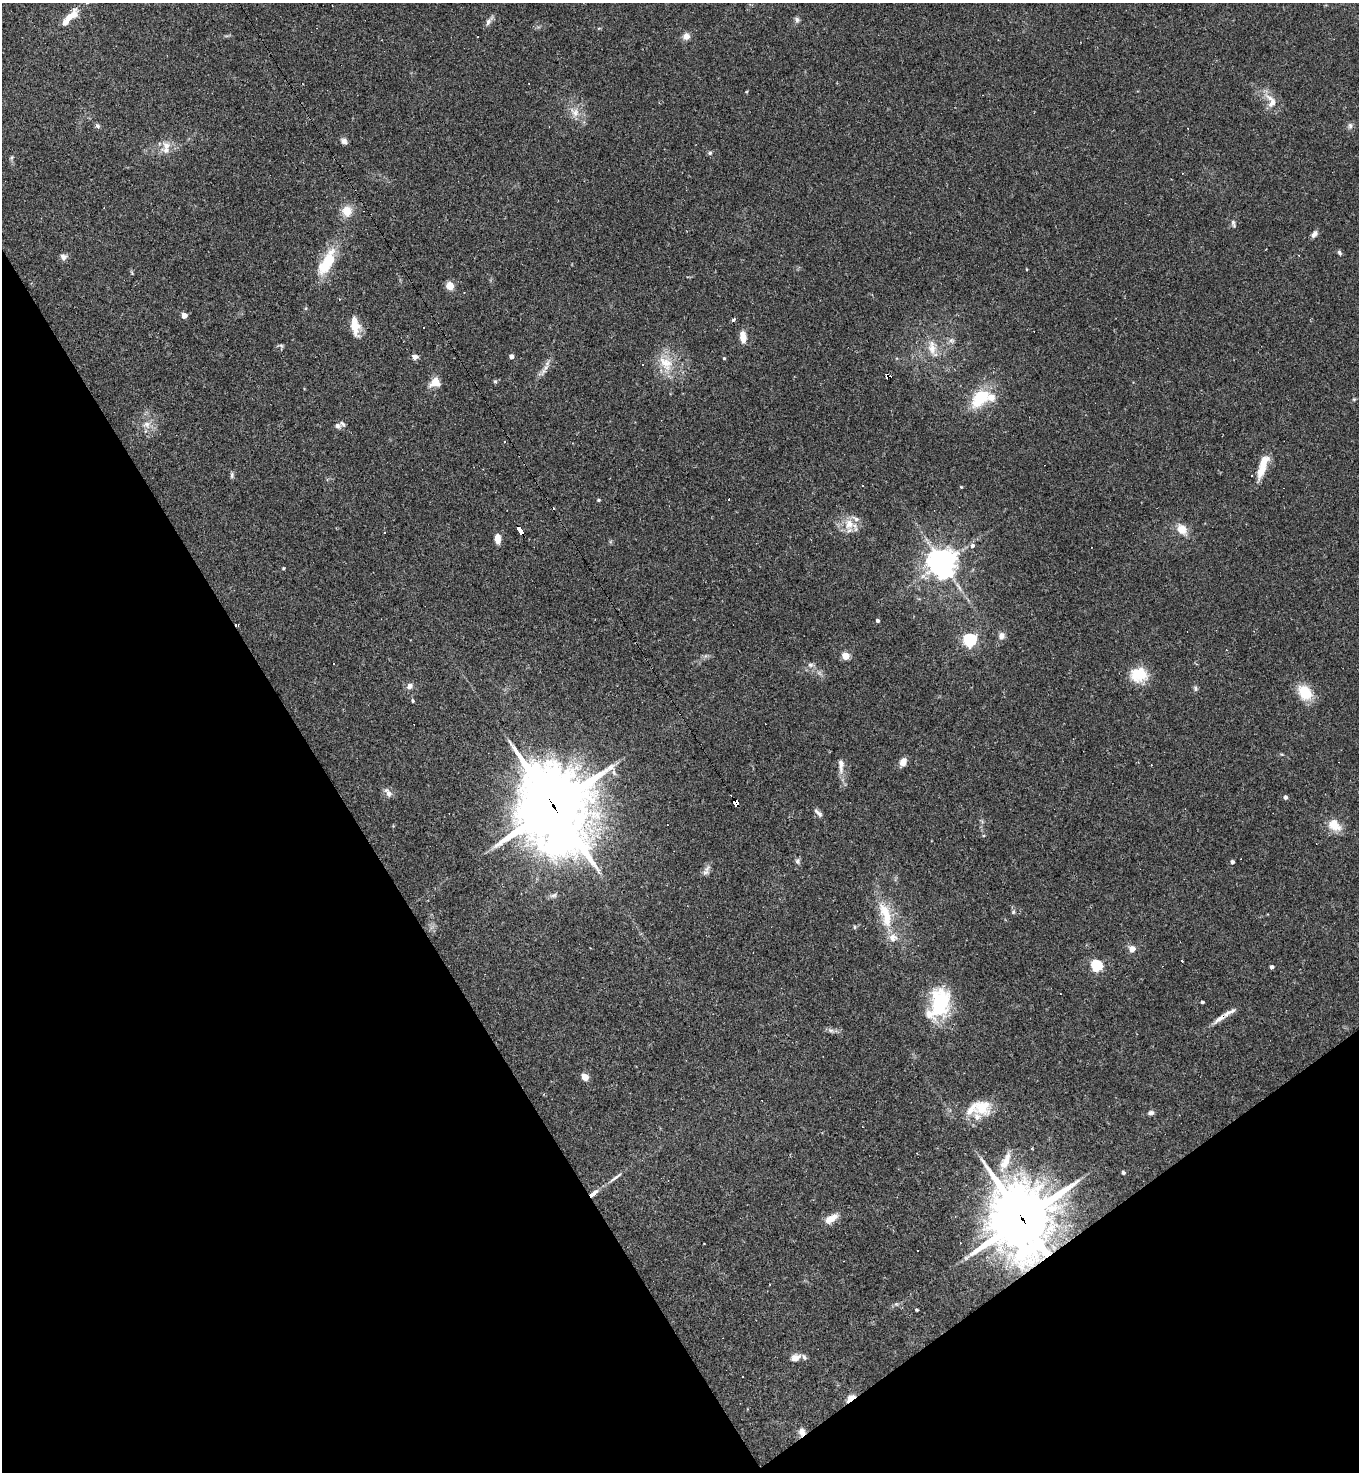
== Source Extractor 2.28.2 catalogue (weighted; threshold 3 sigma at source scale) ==
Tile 14 of 4 x 4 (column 2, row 4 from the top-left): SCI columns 1650-3006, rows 1-1470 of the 5875 x 5880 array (HDU 1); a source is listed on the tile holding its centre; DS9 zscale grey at full resolution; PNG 1361 x 1474 px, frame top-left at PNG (2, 3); no overlay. Shown black and unused: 30% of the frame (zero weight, under 2 of 3 exposures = <1% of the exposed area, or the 3 px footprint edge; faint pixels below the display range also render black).
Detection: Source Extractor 2.28.2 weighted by HDU 2 'WHT'; one run over the whole footprint, this tile lists its part. Background 0.0409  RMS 0.0046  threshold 0.0207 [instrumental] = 3 sigma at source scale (4.5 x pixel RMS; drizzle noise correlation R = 1.50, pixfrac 1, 0.05/0.05 arcsec/px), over >= 5 px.
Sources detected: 127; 1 inside a brighter object's white glare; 14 cosmic-ray / hot-pixel residue — not listed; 13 inside a brighter listed object's ellipse — not listed separately; the other 99 listed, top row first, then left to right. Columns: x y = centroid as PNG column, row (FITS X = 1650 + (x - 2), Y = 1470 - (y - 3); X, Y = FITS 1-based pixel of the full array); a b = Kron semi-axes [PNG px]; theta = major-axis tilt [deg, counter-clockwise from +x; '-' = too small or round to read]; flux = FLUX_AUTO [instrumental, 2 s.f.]
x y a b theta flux
71 16 23 9 44 7.3
797 20 8 6 -70 1.1
488 22 10 6 62 1.7
686 36 9 8 - 2.7
1271 101 23 13 -66 6.1
575 112 15 11 -42 4.7
98 126 7 5 -62 0.98
1350 126 7 6 - 1.3
344 141 8 7 - 1.8
167 146 11 9 -58 4
710 153 6 5 - 0.75
12 157 8 4 71 0.74
347 211 13 12 - 6.3
1233 224 12 5 -75 1.2
1314 234 10 6 61 1.7
1339 253 7 5 -53 0.86
63 257 9 8 - 1.8
327 262 38 14 62 17
1026 269 4 2 - 0.34
450 286 7 7 - 5
339 299 4 3 - 0.42
184 315 4 4 - 4.1
734 319 4 4 - 0.93
355 327 23 10 -83 7.1
743 337 14 7 -82 4.5
951 340 8 7 - 1.5
281 345 7 4 -20 0.73
932 348 27 11 -75 6.9
511 356 4 4 - 2.4
415 357 7 6 - 2
724 358 4 3 - 0.57
665 363 25 14 -45 11
545 368 12 5 46 2.3
887 376 5 4 - 2
435 380 18 8 55 3.8
495 381 5 5 - 0.73
981 397 28 16 45 19
1354 399 6 4 43 0.57
147 424 11 9 -6 3.5
338 426 8 6 -37 1.6
1263 466 30 9 72 9.2
232 475 9 5 -86 0.97
961 487 4 3 - 0.41
599 500 4 3 - 0.71
849 524 15 14 - 6.8
1182 529 15 11 -54 5.4
520 531 8 4 -59 33
385 532 3 2 - 0.3
498 539 10 6 -88 3.8
972 546 4 4 - 2.2
942 563 9 9 - 580
283 568 4 3 - 0.49
877 621 4 4 - 1
1001 636 9 8 - 2.2
970 640 6 6 - 88
846 656 5 4 - 12
810 665 7 6 - 1.4
1139 675 20 17 0 12
410 686 9 7 36 2.2
1196 688 7 5 -75 0.96
1305 692 18 13 -55 12
413 701 4 3 - 0.86
903 762 8 7 - 3.7
841 765 20 7 89 3.6
1151 765 2 2 - 0.3
388 793 12 7 -56 2.5
1285 797 4 4 - 1.3
735 803 6 4 -60 78
553 806 30 24 -67 3800
819 814 10 6 -51 1.7
1334 825 19 13 -39 6.9
797 861 7 6 - 1.2
1232 862 4 4 - 1.5
707 869 14 5 55 2
1013 912 5 4 - 0.71
885 915 41 14 -74 16
855 927 6 4 -90 0.55
1132 949 6 6 - 3.2
1182 961 3 3 - 0.53
1097 965 5 5 - 45
1272 967 4 4 - 1.4
1202 1002 3 3 - 0.89
940 1003 35 25 69 27
1220 1018 23 6 35 3.6
831 1030 9 5 -18 1.4
585 1077 5 4 - 10
982 1107 23 21 2 12
1151 1113 7 6 - 1.3
1005 1161 30 10 65 8.4
1123 1173 4 4 - 0.85
615 1177 25 4 36 2.4
593 1193 12 5 39 2.9
831 1218 19 9 31 4.7
1022 1219 23 21 -75 2700
917 1250 3 3 - 1.2
917 1310 4 3 - 0.6
795 1358 13 8 20 3
851 1398 10 5 39 5.1
802 1432 10 8 -82 2.7
Overlapping masked pixels (flux is a lower limit): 9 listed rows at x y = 887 376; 520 531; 735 803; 553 806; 1220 1018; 593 1193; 1022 1219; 851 1398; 802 1432